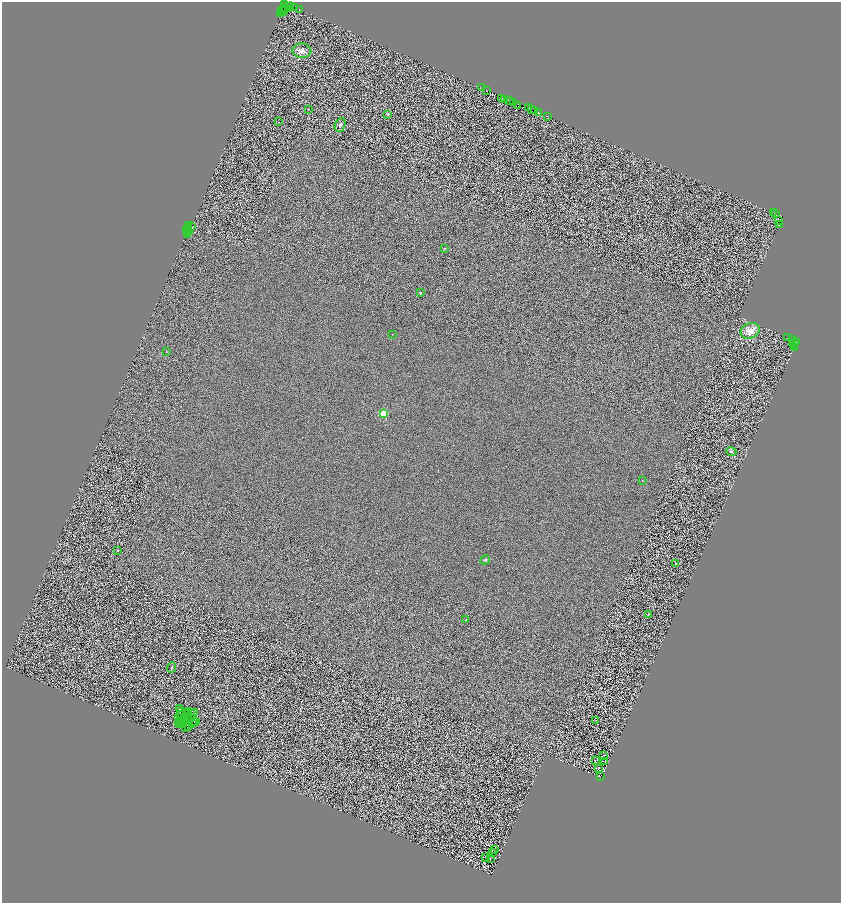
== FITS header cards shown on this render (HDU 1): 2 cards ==
NAXIS1  =                 1678
NAXIS2  =                 1802

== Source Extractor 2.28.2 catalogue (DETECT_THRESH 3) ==
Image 1678 x 1802 px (HDU 1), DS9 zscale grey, zoomed out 1/2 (1 PNG px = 2 x 2 image px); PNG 843 x 905 px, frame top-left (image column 2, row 1802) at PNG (2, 2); each listed source drawn as its Kron ellipse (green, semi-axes under 4 px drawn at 4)
Background 0.924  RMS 2.7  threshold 8.03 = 3 sigma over >= 5 px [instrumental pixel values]
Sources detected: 134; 48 cannot appear on this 1/2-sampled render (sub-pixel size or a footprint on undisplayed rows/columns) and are neither listed nor drawn; the other 86 listed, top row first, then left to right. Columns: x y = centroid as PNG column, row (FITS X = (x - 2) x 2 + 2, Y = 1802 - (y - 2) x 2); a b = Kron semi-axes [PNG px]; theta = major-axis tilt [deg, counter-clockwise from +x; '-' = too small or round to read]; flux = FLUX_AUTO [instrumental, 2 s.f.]
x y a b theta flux
285 4 2 1 - 7100
289 7 5 2 - 10000
285 8 2 1 - 1400
295 8 3 1 - 1200
284 9 2 1 - 1100
299 9 2 1 - 2500
281 11 3 1 - 720
284 12 2 1 - 700
280 13 3 2 - 10000
302 51 9 7 -4 3200
482 88 2 1 - 700
486 90 2 1 - 510
502 99 2 1 - 250
504 99 2 1 - 390
510 100 3 2 - 4800
513 102 2 1 - 370
517 105 4 2 - 1300
529 108 2 1 - 290
308 109 3 1 - 160
531 109 2 1 - 410
534 111 2 1 - 8200
539 113 2 2 - 990
388 114 3 3 - 750
547 116 2 1 - 300
279 122 2 1 - 420
340 125 7 5 68 1900
774 213 2 2 - 830
776 213 2 2 - 2200
779 221 3 1 - 530
779 225 2 1 - 630
189 226 2 1 - 3000
191 226 2 1 - 350
188 228 4 1 - 790
187 230 2 2 - 6500
189 232 3 2 - 2700
187 235 2 1 - 750
444 248 3 3 - 300
420 293 3 3 - 440
750 331 10 7 23 7000
392 334 2 2 - 140
788 337 2 1 - 430
792 339 2 2 - 2100
796 342 2 1 - 1500
792 344 2 1 - 1200
794 344 2 1 - 450
794 347 3 1 - 140
166 351 3 2 - 220
384 414 3 3 - 29000
731 451 5 4 - 1000
642 481 2 1 - 250
118 551 2 2 - 920
485 560 5 4 - 1000
676 564 4 3 - 320
649 614 3 2 - 420
466 620 2 2 - 1200
171 668 5 2 - 480
180 709 2 1 - 120
189 711 2 1 - 220
181 712 2 1 - 16
192 712 2 1 - 160
187 713 2 1 - 150
195 713 2 1 - 39
181 715 4 1 - 280
179 718 2 1 - 200
184 718 3 1 - 110
192 718 2 1 - 44
188 719 2 1 - 200
596 720 3 2 - 180
180 721 2 1 - 28
193 721 2 1 - 140
196 722 2 1 - 220
178 723 2 1 - 53
180 724 2 1 - 140
192 724 4 3 - 79
184 725 2 2 - 180
189 726 3 1 - 180
185 727 2 1 - 180
604 755 2 1 - 84
595 760 2 1 - 470
605 762 2 1 - 120
599 769 3 1 - 390
600 776 3 2 - 640
494 850 2 1 - 130
492 853 2 1 - 170
486 857 2 1 - 160
490 858 2 1 - 130
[48 sub-pixel or undisplayed-footprint detections neither listed nor drawn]